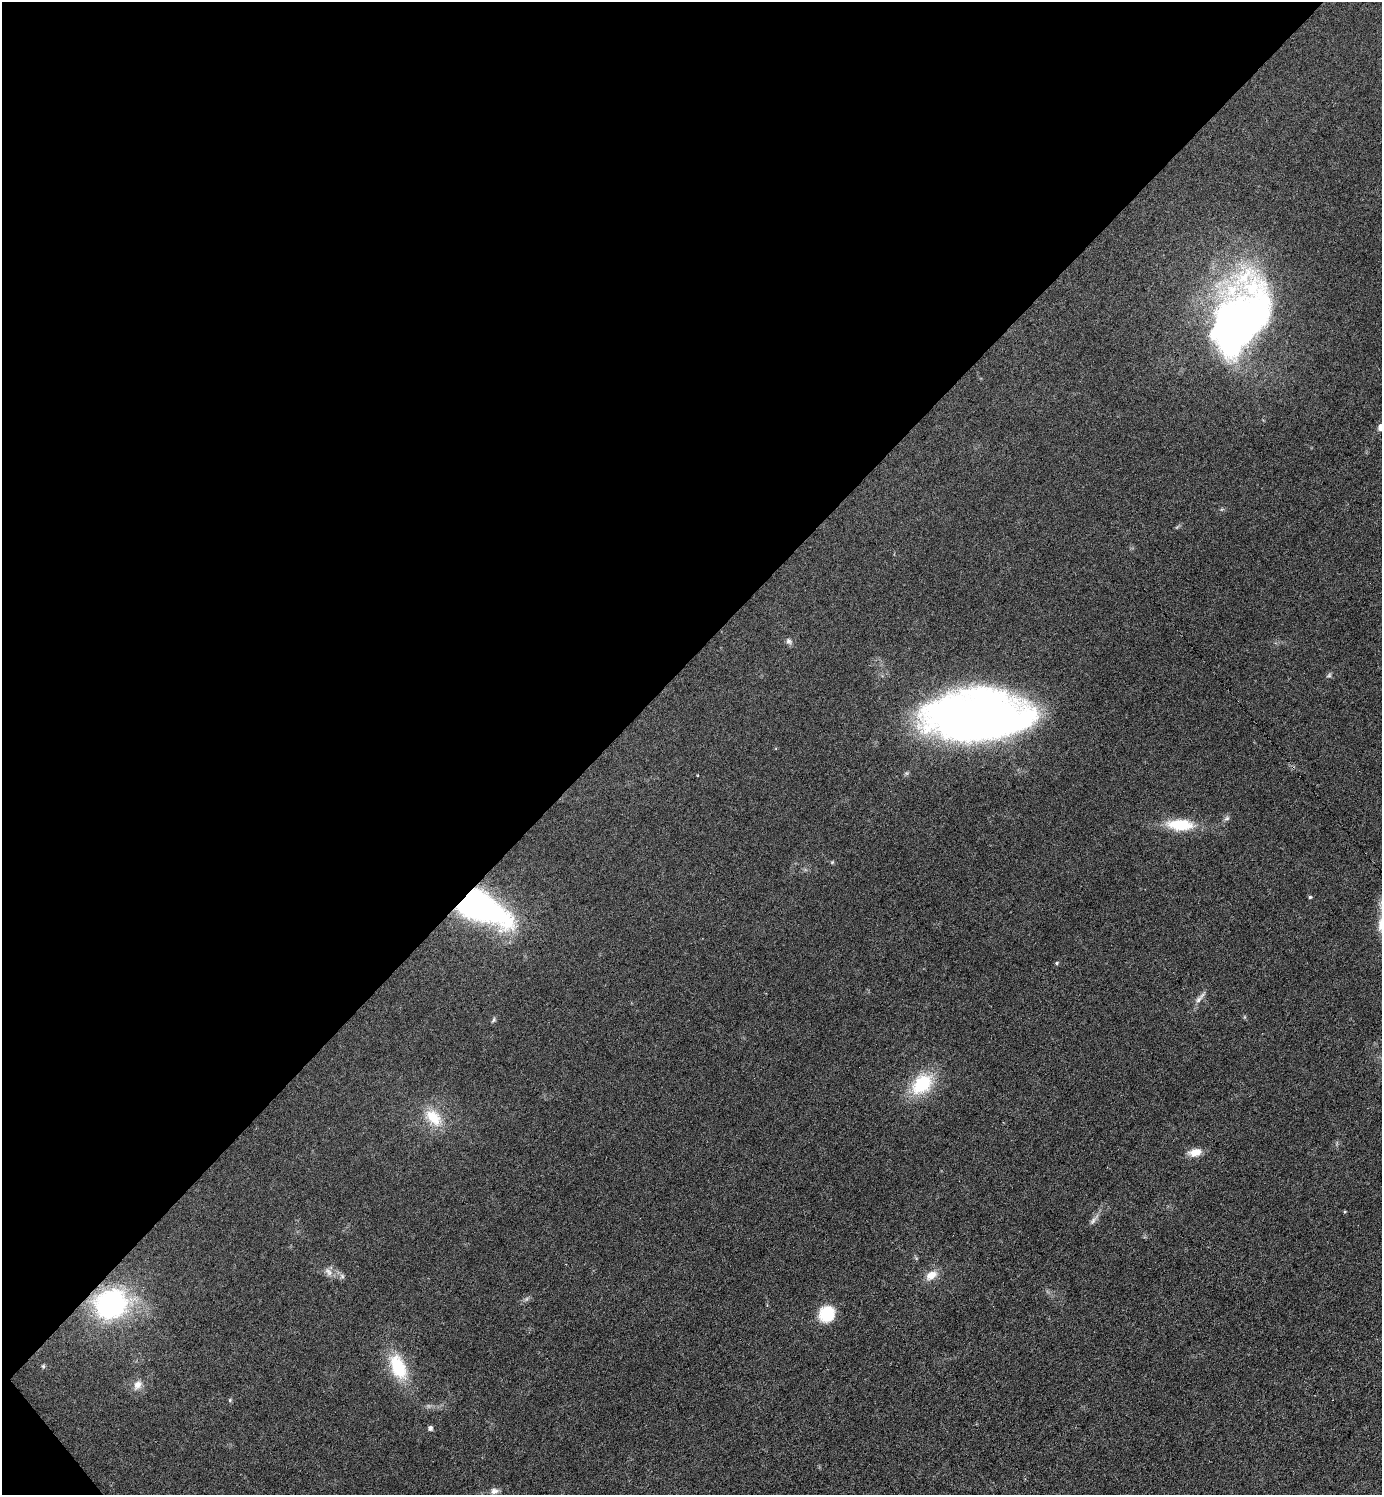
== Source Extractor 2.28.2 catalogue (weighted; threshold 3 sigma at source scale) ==
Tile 5 of 4 x 4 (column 1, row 2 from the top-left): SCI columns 300-1679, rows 2988-4480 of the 5975 x 5976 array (HDU 1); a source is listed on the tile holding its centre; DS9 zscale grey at full resolution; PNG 1384 x 1497 px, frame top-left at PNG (2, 2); no overlay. Shown black and unused: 45% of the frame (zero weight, under 3 of 6 exposures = <1% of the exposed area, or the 3 px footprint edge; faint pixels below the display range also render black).
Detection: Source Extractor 2.28.2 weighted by HDU 2 'WHT'; one run over the whole footprint, this tile lists its part. Background 0.0329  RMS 0.0039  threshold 0.016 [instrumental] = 3 sigma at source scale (4.09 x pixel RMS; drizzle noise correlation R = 1.36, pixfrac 0.8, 0.05/0.05 arcsec/px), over >= 5 px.
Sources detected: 32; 1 too faint to see at this stretch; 1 inside a brighter object's white glare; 1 cosmic-ray / hot-pixel residue — not listed; the other 29 listed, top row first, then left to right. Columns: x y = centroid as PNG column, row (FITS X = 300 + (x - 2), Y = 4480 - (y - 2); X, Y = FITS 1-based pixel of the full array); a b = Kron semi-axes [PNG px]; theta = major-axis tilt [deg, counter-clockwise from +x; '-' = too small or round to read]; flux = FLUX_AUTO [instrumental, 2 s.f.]
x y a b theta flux
1230 332 88 33 75 210
1381 427 6 5 - 3.6
789 641 9 7 -48 1.2
1329 675 8 5 30 0.7
979 716 88 41 1 330
1227 818 8 6 16 0.93
1180 825 35 14 -3 13
832 862 5 4 - 0.44
1310 897 4 4 - 0.52
479 906 43 19 -26 160
1057 963 5 4 - 0.55
1198 1000 15 7 51 2.1
494 1020 9 5 53 0.69
922 1084 29 20 44 20
433 1117 28 17 -44 11
1195 1152 16 9 12 4.3
1345 1212 5 3 - 0.37
1094 1220 20 5 51 1.8
328 1272 14 8 -49 2.3
931 1275 16 10 36 4.5
342 1276 6 6 - 0.96
110 1304 32 27 18 66
827 1314 17 16 - 12
43 1366 6 5 - 0.56
398 1367 33 18 -65 18
138 1385 15 10 60 3.2
230 1400 5 5 - 0.55
430 1428 5 5 - 1.3
494 1491 12 8 8 1.9
Overlapping masked pixels (flux is a lower limit): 2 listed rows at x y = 479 906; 110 1304
Isophote crosses this tile's border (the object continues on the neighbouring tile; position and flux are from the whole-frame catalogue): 1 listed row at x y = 1381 427